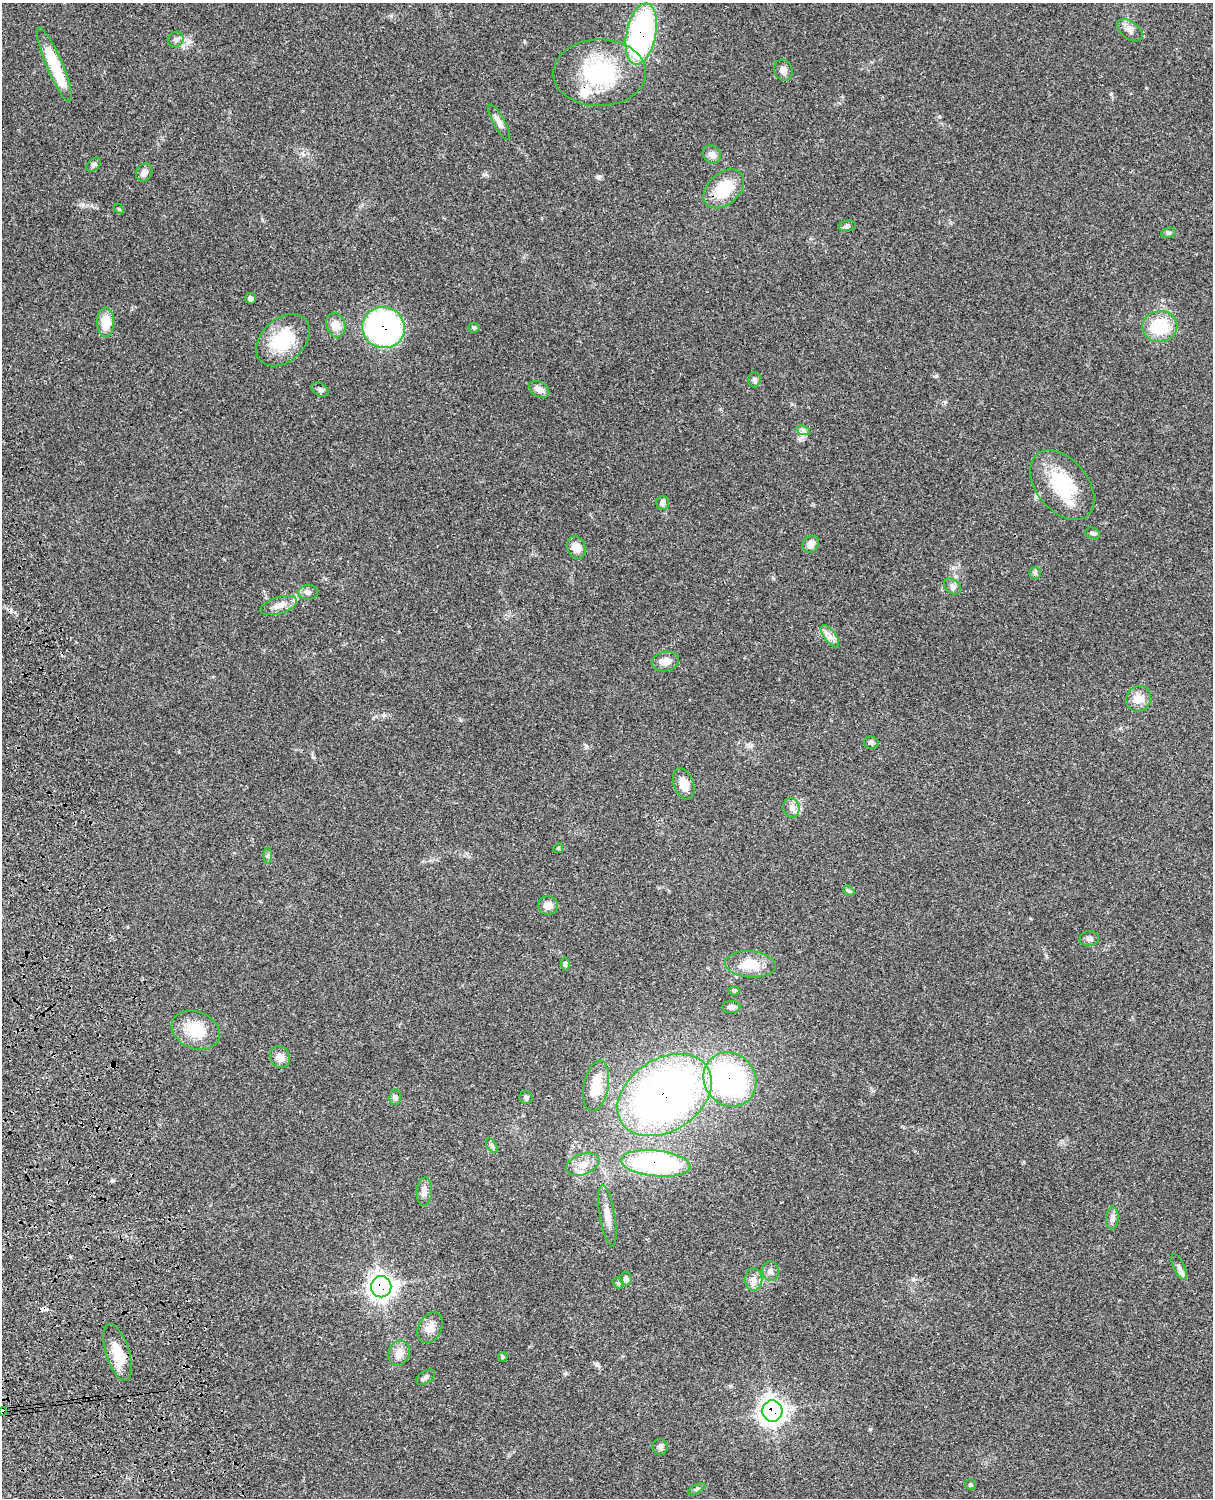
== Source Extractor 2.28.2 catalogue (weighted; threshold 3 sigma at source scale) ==
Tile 7 of 4 x 3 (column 3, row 2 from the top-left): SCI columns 2546-3756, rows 1771-3266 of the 5086 x 4925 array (HDU 1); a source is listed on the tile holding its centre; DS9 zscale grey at full resolution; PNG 1215 x 1500 px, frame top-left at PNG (2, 3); each listed source drawn as its Kron ellipse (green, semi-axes under 4 px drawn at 4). Shown black and unused: <1% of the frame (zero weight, under 3 of 4 exposures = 6% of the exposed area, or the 3 px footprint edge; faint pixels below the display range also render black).
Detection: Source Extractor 2.28.2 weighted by HDU 2 'WHT'; one run over the whole footprint, this tile lists its part. Background 0.0982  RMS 0.0063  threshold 0.0284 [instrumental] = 3 sigma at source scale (4.5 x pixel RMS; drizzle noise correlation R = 1.50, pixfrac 1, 0.05/0.05 arcsec/px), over >= 5 px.
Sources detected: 84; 2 cosmic-ray / hot-pixel residue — neither listed nor drawn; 4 inside a brighter listed object's ellipse — not listed separately; the other 78 listed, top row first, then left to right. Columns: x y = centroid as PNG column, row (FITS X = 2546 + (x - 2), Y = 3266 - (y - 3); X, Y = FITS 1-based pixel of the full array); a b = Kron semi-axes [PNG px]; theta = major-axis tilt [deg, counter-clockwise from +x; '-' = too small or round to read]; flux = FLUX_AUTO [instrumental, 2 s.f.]
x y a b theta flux
1130 30 14 8 -37 3.5
641 34 31 14 78 140
176 39 8 7 - 2.1
54 65 40 8 -67 29
783 70 10 9 - 3.6
600 73 46 33 1 58
499 122 20 5 -61 3.8
712 154 10 8 -44 3.6
94 165 8 5 41 1.5
144 173 9 7 58 2.8
724 189 23 15 42 22
119 209 6 3 -45 0.71
847 226 9 5 8 1.6
1168 233 7 5 14 1.2
250 298 5 5 - 1.7
106 322 15 8 90 12
336 325 12 9 -68 7.9
1160 327 17 15 8 26
383 328 21 20 - 160
474 328 5 5 - 0.87
283 340 31 21 43 28
755 380 7 6 - 1.8
539 389 11 7 -31 4.4
320 390 9 6 -30 1.6
803 430 7 4 -19 1.5
1062 485 40 25 -51 37
662 503 7 6 - 2.8
1093 533 7 5 -27 1.5
811 544 9 7 51 5.2
576 547 11 9 -65 6.6
1035 573 6 5 - 1.1
952 587 10 6 -39 2.1
308 592 10 7 4 2.4
279 606 19 8 17 5.7
830 636 13 6 -54 3.3
665 661 13 9 12 6
1139 699 13 12 - 7
871 743 7 6 - 1.7
684 784 16 10 -69 8.7
791 808 10 8 -76 2.9
558 848 5 4 - 0.79
268 856 8 4 -89 1.2
849 891 6 4 -42 0.87
548 905 10 9 - 4.7
1089 939 9 7 11 1.9
565 964 7 4 -85 1.2
750 964 25 13 -4 16
734 991 5 5 - 0.85
731 1007 9 6 0 2.6
196 1030 25 18 -23 19
280 1057 11 9 -62 5.3
730 1080 28 25 -51 110
596 1086 26 12 79 17
665 1095 51 36 33 310
395 1097 8 5 84 1.5
526 1097 7 6 - 1.3
492 1146 8 4 -59 1.4
656 1163 35 13 -6 100
583 1164 17 10 20 7.1
424 1192 14 7 86 3.7
607 1216 31 7 -80 6.9
1112 1218 11 6 85 2.4
1179 1267 14 5 -65 2.6
770 1271 9 8 - 2.6
626 1279 6 6 - 2.1
754 1279 11 8 -90 3.7
618 1283 6 5 - 0.96
381 1287 10 10 - 380
430 1328 16 11 60 6.3
118 1352 29 11 -73 14
399 1353 13 10 66 5.7
503 1357 5 4 - 0.76
425 1377 10 6 33 1.8
772 1411 10 10 - 390
3 1412 4 3 - 1.3
660 1447 8 7 - 1.9
971 1484 5 5 - 1
697 1489 9 4 27 1.2
Overlapping masked pixels (flux is a lower limit): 8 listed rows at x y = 641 34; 383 328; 730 1080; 665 1095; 656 1163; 381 1287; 772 1411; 3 1412
Isophote crosses this tile's border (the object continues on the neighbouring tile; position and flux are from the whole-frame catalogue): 1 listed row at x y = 3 1412
Unlisted compact peaks at least as high as the median listed source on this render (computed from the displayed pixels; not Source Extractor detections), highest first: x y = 598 177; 870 1429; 112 1180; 936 376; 566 1373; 83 204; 1111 94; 597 1365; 800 440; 1046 955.